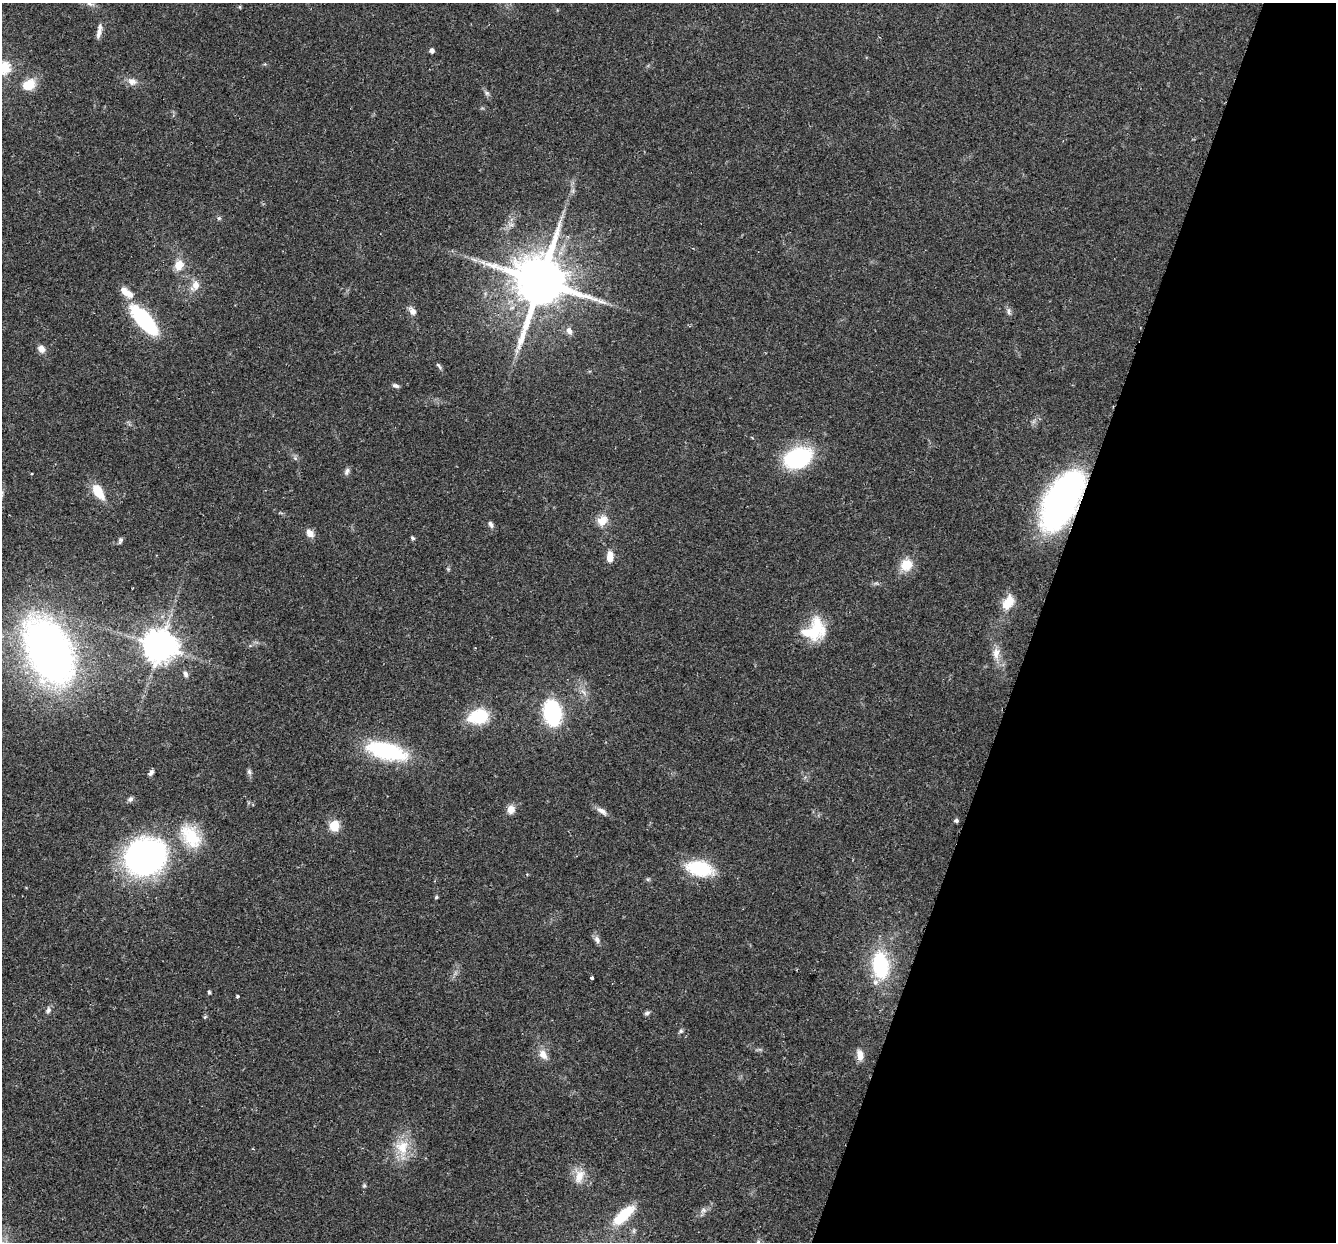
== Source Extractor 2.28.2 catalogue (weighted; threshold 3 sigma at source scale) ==
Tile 8 of 4 x 4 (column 4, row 2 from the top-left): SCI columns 4023-5356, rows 2670-3909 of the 5382 x 5466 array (HDU 1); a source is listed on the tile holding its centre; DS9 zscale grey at full resolution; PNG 1338 x 1244 px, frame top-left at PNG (2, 3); no overlay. Shown black and unused: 22% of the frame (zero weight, under 2 of 3 exposures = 3% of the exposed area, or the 3 px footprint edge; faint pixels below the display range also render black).
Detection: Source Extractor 2.28.2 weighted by HDU 2 'WHT'; one run over the whole footprint, this tile lists its part. Background 0.0527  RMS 0.0068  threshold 0.0305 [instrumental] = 3 sigma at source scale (4.5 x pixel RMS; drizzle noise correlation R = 1.50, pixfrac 1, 0.05/0.05 arcsec/px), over >= 5 px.
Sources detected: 76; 1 long thin detection or spike segment (spike, bleed or trail) — not listed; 2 inside a brighter listed object's ellipse — not listed separately; the other 73 listed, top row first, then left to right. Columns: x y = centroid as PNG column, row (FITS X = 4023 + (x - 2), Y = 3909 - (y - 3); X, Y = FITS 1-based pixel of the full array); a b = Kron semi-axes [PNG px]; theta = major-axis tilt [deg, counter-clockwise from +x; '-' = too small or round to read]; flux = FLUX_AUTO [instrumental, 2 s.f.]
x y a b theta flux
90 4 11 6 -18 2.6
240 7 5 3 - 0.62
99 31 21 6 79 4
432 51 4 4 - 2.8
4 67 6 6 - 54
132 81 13 10 -25 4.4
29 85 12 9 29 14
487 93 7 6 - 1.5
573 191 7 4 -72 1.3
219 218 6 5 - 1.1
511 225 7 4 0 1.7
179 265 11 9 66 8.6
540 281 16 14 73 4500
196 285 11 9 88 5.5
129 294 14 10 -45 5.6
413 311 10 8 -54 3.8
1009 311 11 5 -83 1.9
144 320 22 8 -49 97
569 331 10 7 -63 3
41 349 8 7 - 4.1
517 351 7 4 -71 1.4
439 366 10 4 -50 1.4
395 386 9 5 -22 1.7
752 438 4 2 - 0.53
295 458 5 5 - 1.3
798 458 30 21 22 54
347 471 10 6 66 2.1
98 491 18 9 -57 14
1062 500 50 24 62 230
602 521 11 9 43 8.8
490 524 8 5 -62 2.1
310 533 12 8 -56 4.5
413 538 6 4 -37 0.98
120 540 8 5 73 1.7
610 556 12 7 88 6.9
906 565 15 14 - 11
1008 602 14 9 60 14
814 630 29 23 39 27
160 646 10 9 - 1300
49 651 58 35 -64 380
996 653 17 10 82 6.2
185 674 8 6 -67 2.1
583 692 9 3 -45 1.7
552 713 17 12 -82 82
478 716 21 14 14 29
386 751 43 17 -15 59
249 772 8 6 -73 1.6
151 773 8 5 48 2
130 799 8 6 38 1.7
511 809 9 9 - 5
601 811 15 7 -32 3.7
956 820 5 5 - 1.3
334 826 10 9 - 12
191 836 34 21 -54 25
145 857 41 36 21 170
700 868 20 12 -11 46
436 897 5 4 - 1
597 940 11 7 -63 2.6
880 966 20 12 -84 57
592 978 3 3 - 2.3
209 992 4 3 - 1.2
237 996 3 3 - 1.2
48 1010 10 6 79 2
647 1013 8 5 21 1.4
205 1017 6 3 70 0.84
681 1031 6 6 - 1.2
543 1054 14 10 -61 5.7
860 1055 14 8 -81 5.2
402 1147 25 19 -88 17
579 1176 20 12 69 8.7
364 1186 5 5 - 0.91
703 1210 9 6 0 2.3
623 1215 30 11 43 22
Overlapping masked pixels (flux is a lower limit): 1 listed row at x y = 1062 500
Isophote crosses this tile's border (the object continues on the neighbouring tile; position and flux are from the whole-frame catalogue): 2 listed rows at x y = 90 4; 4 67